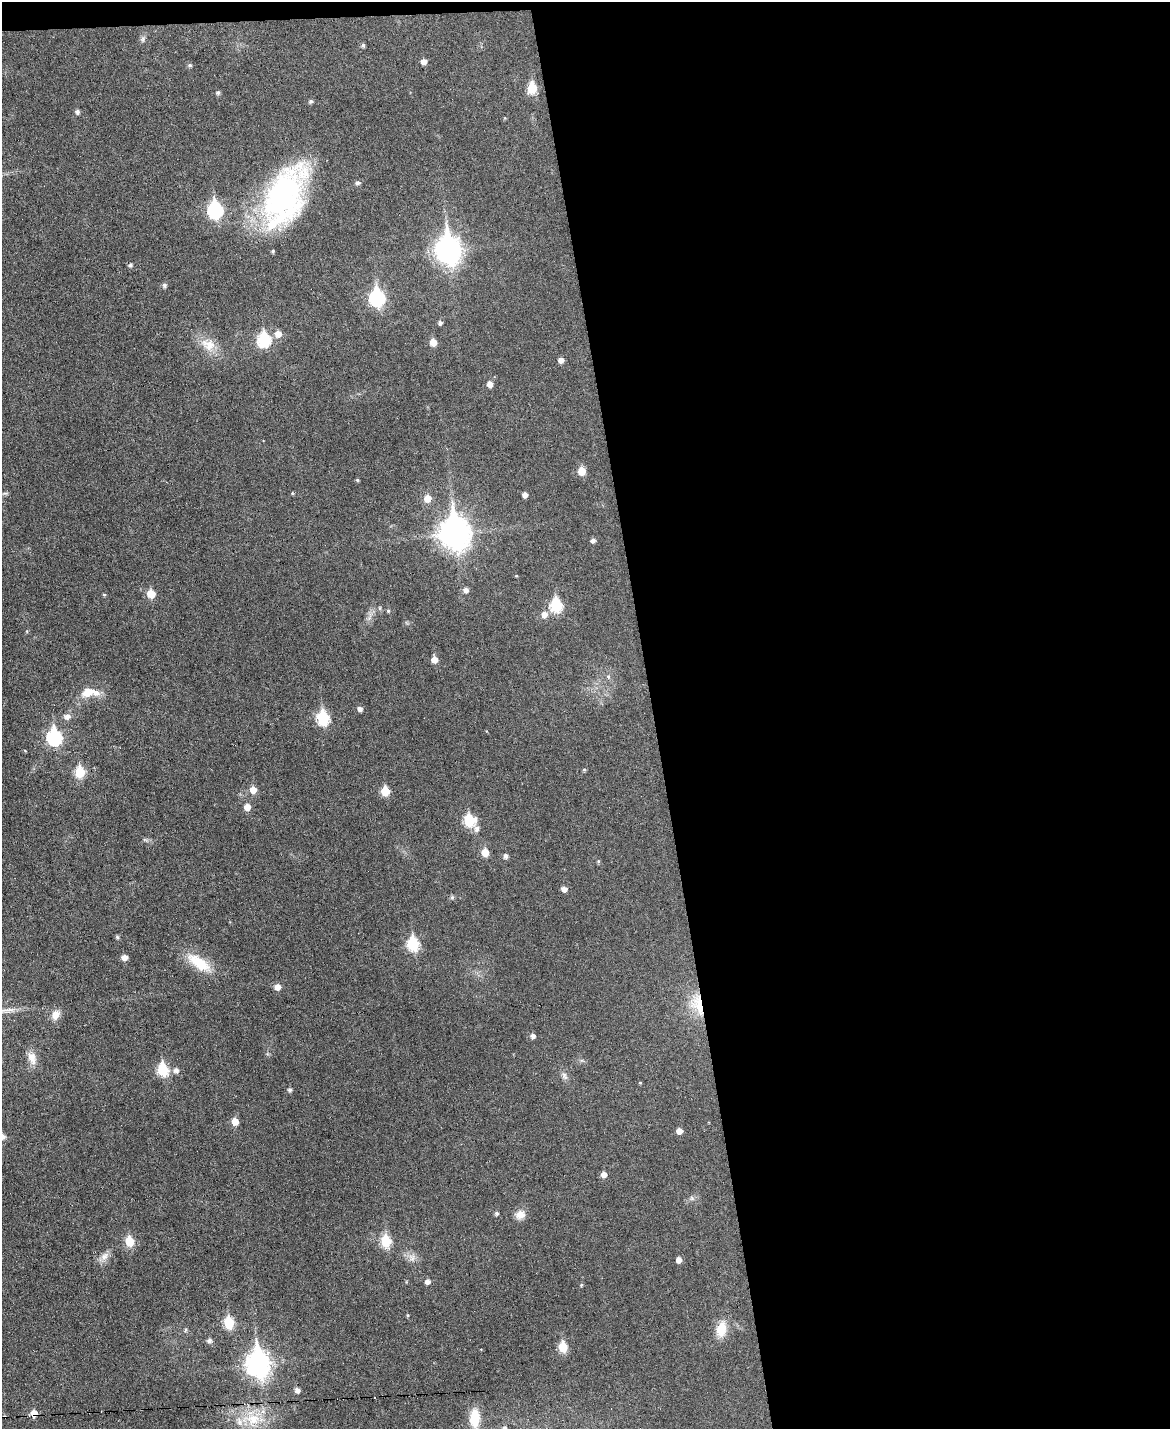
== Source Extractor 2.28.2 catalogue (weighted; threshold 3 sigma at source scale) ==
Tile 4 of 4 x 3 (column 4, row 1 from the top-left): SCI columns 3507-4674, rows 2986-4412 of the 4676 x 4653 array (HDU 1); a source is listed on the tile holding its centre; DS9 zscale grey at full resolution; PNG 1172 x 1431 px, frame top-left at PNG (2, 2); no overlay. Shown black and unused: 45% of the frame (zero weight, under 3 of 6 exposures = <1% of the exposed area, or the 3 px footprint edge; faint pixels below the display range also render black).
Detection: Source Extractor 2.28.2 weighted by HDU 2 'WHT'; one run over the whole footprint, this tile lists its part. Background 0.0383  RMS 0.0043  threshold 0.0175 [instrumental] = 3 sigma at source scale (4.09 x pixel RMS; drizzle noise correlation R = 1.36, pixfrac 0.8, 0.05/0.05 arcsec/px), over >= 5 px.
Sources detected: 99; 1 inside a brighter listed object's ellipse — not listed separately; the other 98 listed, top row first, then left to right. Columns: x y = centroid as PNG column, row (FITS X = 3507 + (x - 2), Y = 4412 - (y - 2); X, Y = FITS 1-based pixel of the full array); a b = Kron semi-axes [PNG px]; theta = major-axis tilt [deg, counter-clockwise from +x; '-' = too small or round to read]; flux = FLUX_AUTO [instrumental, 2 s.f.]
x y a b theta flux
143 39 9 6 74 1.1
363 45 5 4 - 0.86
424 62 5 5 - 2.5
190 65 6 5 - 0.72
532 88 7 6 - 16
218 92 5 4 - 0.93
311 101 6 5 - 0.7
77 112 5 5 - 1.2
357 183 9 5 0 0.87
285 196 75 39 64 94
215 210 8 7 - 72
448 250 12 9 -84 350
130 265 6 5 - 0.79
164 285 6 5 - 0.98
377 298 9 7 -84 73
440 323 5 5 - 1.1
278 334 7 7 - 3.9
264 339 8 7 - 41
433 342 6 5 - 5
208 345 23 16 -28 7.5
561 360 5 5 - 2.2
490 384 6 5 - 3
582 471 6 5 - 7.1
357 480 4 4 - 0.54
5 493 10 4 5 0.78
292 493 5 3 - 0.37
525 495 5 4 - 1.8
427 498 6 6 - 5.1
455 533 12 10 -81 570
593 540 5 5 - 1.4
516 576 5 3 - 0.32
466 590 6 6 - 1.8
151 594 6 5 - 8.7
104 595 5 4 - 0.5
556 605 8 6 -84 32
388 611 5 4 - 0.56
544 614 8 7 - 2.8
434 660 5 5 - 4.1
608 676 7 5 -87 1
89 693 25 11 3 7
360 709 6 5 - 1.5
67 716 7 7 - 2.3
323 718 8 6 -78 35
54 737 8 7 - 69
25 751 5 3 - 0.32
584 770 4 4 - 0.53
80 772 7 6 - 19
253 790 6 6 - 4.1
385 791 6 5 - 12
247 807 6 5 - 4.1
469 820 7 7 - 25
476 829 8 7 - 1.5
145 840 7 4 -19 0.67
485 853 6 5 - 6.9
505 856 5 5 - 1.3
598 861 5 4 - 0.51
564 889 5 5 - 2.2
452 897 7 5 69 0.69
117 937 5 5 - 0.68
413 944 7 6 - 35
124 957 5 5 - 2.9
199 963 35 13 -35 13
277 987 6 6 - 2.7
697 1004 32 16 -71 12
55 1015 13 10 58 3.5
533 1036 6 5 - 1.5
32 1058 19 10 -71 3.8
162 1069 7 6 - 28
176 1070 6 6 - 1.7
564 1076 11 7 -67 1.6
640 1083 4 4 - 0.33
290 1090 6 5 - 0.76
235 1121 6 5 - 5.5
679 1131 5 5 - 2.8
2 1136 11 7 -41 1.9
604 1175 6 5 - 2.5
692 1198 7 6 - 0.89
496 1213 5 4 - 0.82
520 1215 13 11 24 3.4
129 1241 6 5 - 14
386 1241 7 6 - 21
104 1256 14 9 44 2.9
412 1258 12 9 -78 2.6
678 1260 5 5 - 2.5
427 1282 5 5 - 1.8
581 1285 4 4 - 0.51
408 1315 5 3 - 0.41
229 1323 7 5 -80 23
721 1329 21 12 76 7.6
186 1330 5 4 - 0.59
209 1341 7 6 - 1.2
563 1347 6 5 - 15
258 1364 11 8 -83 320
297 1390 5 5 - 2.1
375 1398 2 2 - 0.59
34 1413 5 5 - 4.8
252 1418 31 25 5 17
475 1418 22 12 89 8.3
Overlapping masked pixels (flux is a lower limit): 2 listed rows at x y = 697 1004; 34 1413
Isophote crosses this tile's border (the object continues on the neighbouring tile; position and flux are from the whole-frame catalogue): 1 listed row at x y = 2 1136